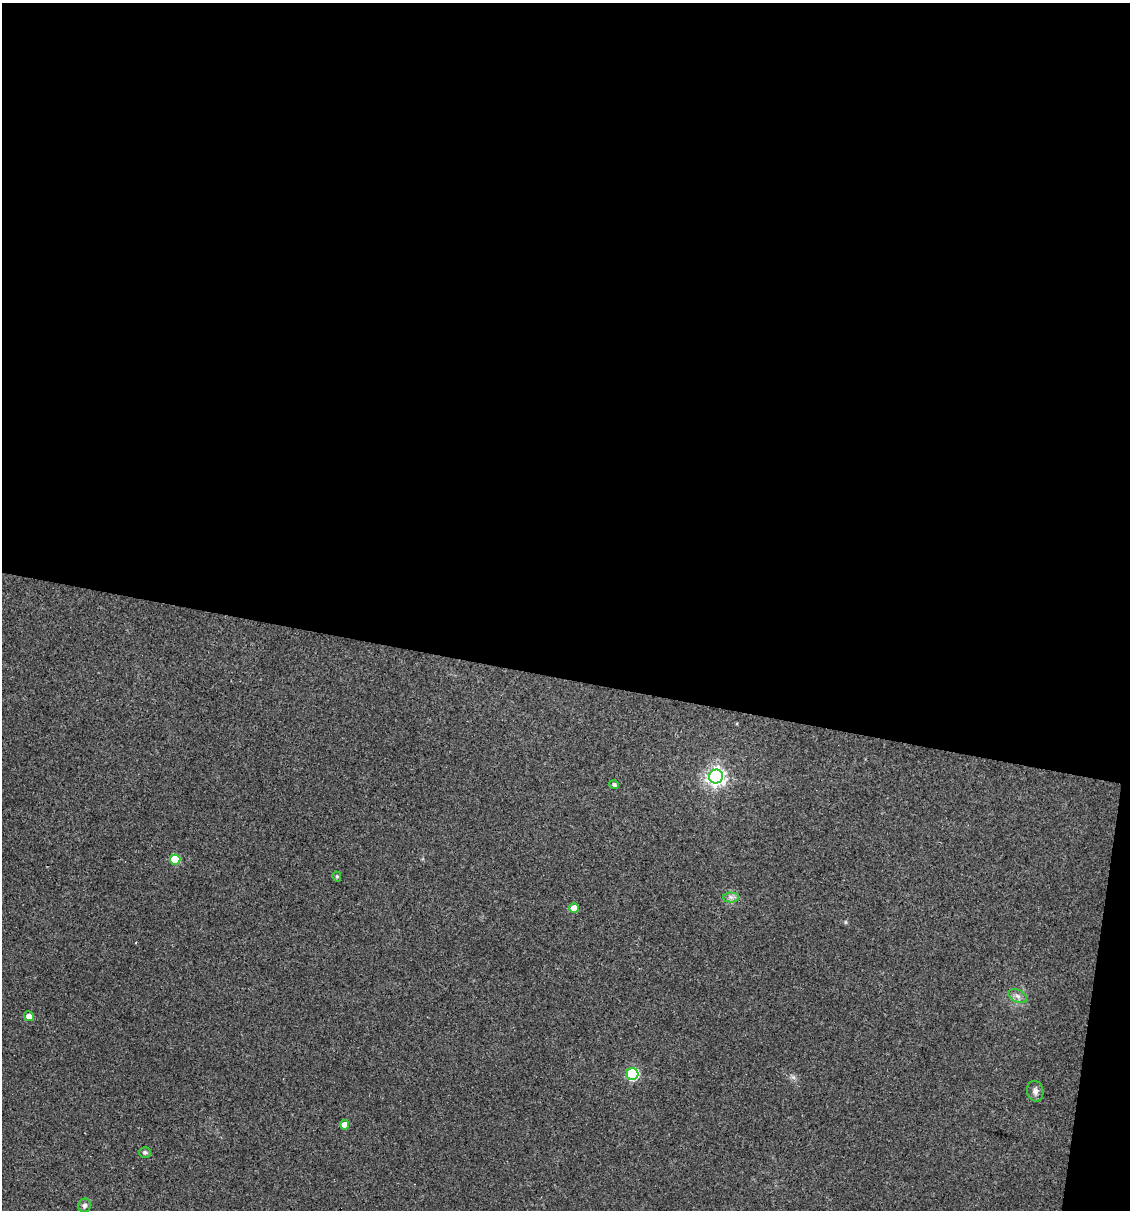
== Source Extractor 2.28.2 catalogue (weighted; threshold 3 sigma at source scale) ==
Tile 4 of 4 x 4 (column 4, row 1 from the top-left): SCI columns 3614-4741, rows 3624-4831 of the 4853 x 4831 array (HDU 1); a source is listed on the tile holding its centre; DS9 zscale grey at full resolution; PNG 1132 x 1212 px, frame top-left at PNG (2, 3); each listed source drawn as its Kron ellipse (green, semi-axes under 4 px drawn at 4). Shown black and unused: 57% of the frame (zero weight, under 3 of 4 exposures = <1% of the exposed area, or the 3 px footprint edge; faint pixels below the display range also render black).
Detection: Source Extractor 2.28.2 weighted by HDU 2 'WHT'; one run over the whole footprint, this tile lists its part. Background 0.149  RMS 0.0066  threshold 0.0296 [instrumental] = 3 sigma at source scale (4.5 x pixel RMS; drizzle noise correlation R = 1.50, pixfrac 1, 0.05/0.05 arcsec/px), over >= 5 px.
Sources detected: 13; all 13 listed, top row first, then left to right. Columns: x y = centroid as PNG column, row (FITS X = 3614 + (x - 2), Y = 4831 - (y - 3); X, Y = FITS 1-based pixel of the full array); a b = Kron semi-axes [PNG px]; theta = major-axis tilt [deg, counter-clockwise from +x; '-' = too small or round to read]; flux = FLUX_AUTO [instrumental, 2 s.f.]
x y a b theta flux
716 776 7 7 - 300
614 785 5 4 - 1.6
175 859 5 5 - 20
337 876 5 4 - 0.99
731 897 7 5 -1 2.1
574 908 5 5 - 10
1018 996 10 6 -27 2.6
29 1016 5 4 - 4.5
632 1074 6 6 - 73
1035 1091 10 8 -79 3
345 1125 4 4 - 6
145 1152 6 5 - 1.7
85 1206 7 6 - 1.9